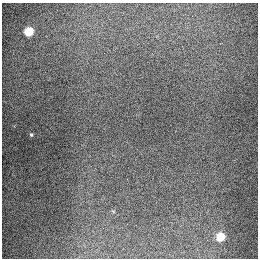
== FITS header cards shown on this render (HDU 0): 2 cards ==
NAXIS1  =                  256
NAXIS2  =                  256

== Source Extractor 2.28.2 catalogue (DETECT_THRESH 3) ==
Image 256 x 256 px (HDU 0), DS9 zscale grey, 1 PNG px = 1 image px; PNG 260 x 260 px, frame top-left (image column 1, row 256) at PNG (2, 3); no overlay
Background 1290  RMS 26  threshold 79.4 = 3 sigma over >= 5 px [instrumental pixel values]
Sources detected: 3; all 3 listed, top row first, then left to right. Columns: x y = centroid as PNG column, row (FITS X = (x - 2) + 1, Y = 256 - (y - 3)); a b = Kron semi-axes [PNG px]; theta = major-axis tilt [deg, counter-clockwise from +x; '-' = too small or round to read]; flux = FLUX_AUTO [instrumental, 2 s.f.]
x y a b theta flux
29 31 5 5 - 93000
31 135 5 4 - 2300
220 237 5 5 - 76000